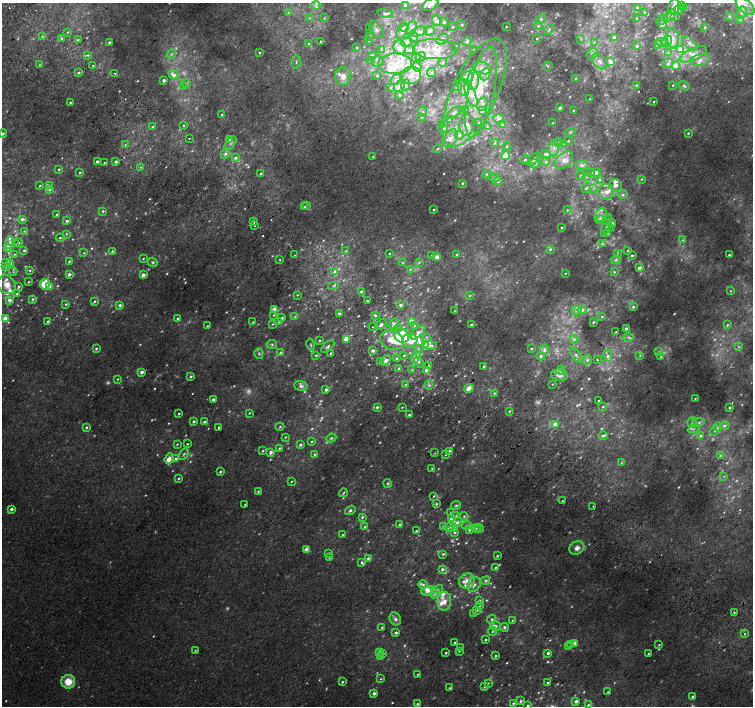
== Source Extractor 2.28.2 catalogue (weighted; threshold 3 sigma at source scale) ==
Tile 11 of 4 x 4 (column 3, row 3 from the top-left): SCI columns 3041-4542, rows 1673-3079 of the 6074 x 6091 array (HDU 1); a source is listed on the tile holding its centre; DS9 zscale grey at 2 x 2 block average (1 PNG px = mean of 2 x 2 image px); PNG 755 x 708 px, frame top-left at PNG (2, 3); each listed source drawn as its Kron ellipse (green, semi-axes under 4 px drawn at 4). Shown black and unused: <1% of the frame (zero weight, under 2 of 3 exposures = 2% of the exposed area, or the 3 px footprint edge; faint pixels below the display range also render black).
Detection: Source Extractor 2.28.2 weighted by HDU 2 'WHT'; one run over the whole footprint, this tile lists its part. Background 0.0365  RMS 0.0087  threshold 0.0393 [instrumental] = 3 sigma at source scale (4.5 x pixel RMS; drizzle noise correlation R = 1.50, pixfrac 1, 0.0396/0.0396 arcsec/px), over >= 5 px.
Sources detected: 902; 145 too faint to see at this stretch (2 x 2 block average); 1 inside a brighter object's white glare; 3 cosmic-ray / hot-pixel residue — neither listed nor drawn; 101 inside a brighter listed object's ellipse — not listed separately; of the other 652, all 500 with FLUX_AUTO >= 1.56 (the completeness limit of this list) listed and drawn (152 fainter detections not listed), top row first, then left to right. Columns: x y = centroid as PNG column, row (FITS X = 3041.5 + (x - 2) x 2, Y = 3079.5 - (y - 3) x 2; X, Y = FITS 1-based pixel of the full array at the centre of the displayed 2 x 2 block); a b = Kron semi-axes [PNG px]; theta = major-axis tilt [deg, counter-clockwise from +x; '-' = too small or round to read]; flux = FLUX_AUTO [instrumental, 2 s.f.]
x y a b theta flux
430 5 9 5 27 12
681 5 3 3 - 3.5
315 6 5 4 - 4.8
405 6 3 3 - 9.6
674 6 8 5 80 18
745 6 11 6 -43 17
637 8 3 2 - 3.8
683 8 4 3 - 1.8
679 10 5 4 - 8.4
288 13 3 3 - 2
645 13 3 3 - 2.6
742 13 6 4 61 9.1
385 14 8 4 -9 5.6
670 16 8 4 47 7.6
674 16 3 3 - 3
729 16 4 3 - 3.2
309 18 3 3 - 2
324 18 3 3 - 2.1
637 18 2 2 - 2.6
541 19 5 4 - 5.4
662 20 6 3 31 3
740 20 4 3 - 2.9
437 21 5 5 - 6.1
444 22 4 3 - 4.4
462 24 4 3 - 2.7
663 24 4 3 - 12
538 26 4 4 - 4.1
369 27 3 3 - 1.6
404 27 4 3 - 8.7
453 27 4 3 - 2.5
506 27 2 2 - 1.6
705 27 3 3 - 1.6
412 28 7 4 68 10
376 30 10 5 -54 8.9
549 30 6 3 46 4.5
429 31 5 4 - 6.2
68 32 3 3 - 2
402 32 8 4 52 8
419 32 8 4 16 9.5
42 36 3 3 - 2.1
370 36 4 3 - 2.4
414 37 5 3 - 5.3
614 37 3 2 - 8.7
61 38 3 3 - 3.1
537 38 2 2 - 2.7
673 38 10 6 -83 15
442 39 6 4 35 7.9
581 39 3 3 - 2.2
78 40 3 3 - 2.5
321 41 2 2 - 2.1
368 41 3 3 - 1.6
467 41 5 4 - 5.8
667 41 6 4 60 7.2
109 42 2 2 - 4
406 42 5 4 - 6.4
594 42 3 3 - 2
661 42 5 3 - 4.1
689 43 9 5 -48 10
309 44 3 3 - 3.2
657 45 4 3 - 2.4
456 46 2 2 - 4.1
637 46 2 2 - 5.4
357 47 4 3 - 2.2
400 48 7 6 - 20
381 49 4 4 - 3.6
435 49 22 10 -3 49
410 50 5 4 - 5.6
474 50 4 3 - 2.3
681 50 3 3 - 46
260 53 2 2 - 2.7
668 53 4 3 - 2.7
172 54 5 4 - 4.9
592 54 6 4 49 7.7
693 54 15 6 25 23
88 55 4 3 - 3.7
372 56 5 4 - 4
421 57 5 3 - 5
416 58 5 3 - 4
700 60 9 5 13 14
370 61 3 3 - 3.7
378 61 6 5 - 7.5
599 61 9 6 -45 14
296 62 6 2 84 2.7
443 62 4 4 - 3.8
611 62 4 3 - 15
668 63 6 4 27 7.2
395 64 17 10 2 53
39 65 3 3 - 1.9
93 65 3 3 - 2
675 65 3 3 - 17
417 66 5 4 - 4.5
548 66 4 2 - 1.7
482 68 10 6 -16 15
432 72 4 2 - 1.8
79 73 3 3 - 4
115 73 2 2 - 2.8
485 74 6 5 - 8.8
174 75 5 3 - 14
411 75 10 9 - 23
343 76 9 7 -88 20
377 76 4 3 - 3.1
467 77 6 5 - 10
576 79 3 2 - 2.7
164 80 2 2 - 12
396 80 6 4 48 7.3
473 80 10 5 89 19
186 83 4 3 - 2.9
405 85 6 4 65 5.9
636 85 4 3 - 2.1
673 85 2 2 - 1.9
399 86 6 4 47 10
684 86 6 3 -32 3.5
183 87 3 3 - 2.1
391 87 4 3 - 2.9
457 87 5 3 - 3.1
463 88 9 5 -81 11
481 92 46 12 78 110
474 93 58 23 65 210
399 95 5 3 - 3.5
471 95 12 5 -68 19
590 99 2 2 - 2
654 102 2 2 - 1.9
70 103 2 2 - 3.3
482 104 7 5 66 9.7
560 108 3 2 - 12
466 110 4 3 - 2.3
482 110 4 3 - 9.3
573 110 2 2 - 1.9
422 111 5 3 - 2.9
454 113 8 4 36 5.8
222 114 2 2 - 1.9
421 117 4 3 - 2.8
499 119 5 4 - 7.6
450 120 2 2 - 13
479 123 2 2 - 1.7
553 123 2 2 - 2
184 125 3 3 - 1.9
442 125 3 3 - 4.4
467 125 11 7 89 17
503 125 3 3 - 4.4
487 126 3 2 - 2.2
153 127 2 2 - 2.6
444 128 3 3 - 5
570 132 5 3 - 3.2
3 133 4 3 - 3.3
688 133 2 2 - 2.6
459 135 4 4 - 5.5
450 138 10 6 59 14
189 139 2 2 - 2.5
230 139 2 2 - 4
568 141 2 2 - 2.5
559 142 4 3 - 3.2
231 143 8 3 53 4.4
494 143 4 3 - 2.8
563 144 3 2 - 1.7
125 145 3 2 - 1.9
507 146 4 3 - 2.5
438 148 5 2 - 2.2
554 148 8 5 89 11
225 154 5 4 - 5.6
546 154 5 3 - 7
373 156 3 2 - 1.6
506 156 4 4 - 24
235 158 3 3 - 5.7
534 159 8 4 50 5.9
525 160 4 3 - 2.9
564 160 10 7 42 19
97 162 2 2 - 9.1
116 162 2 2 - 7.6
546 162 4 4 - 4.7
104 163 2 2 - 1.8
535 164 5 4 - 7.5
582 165 6 5 - 8.1
140 167 3 2 - 1.7
59 169 3 3 - 2.2
596 172 4 4 - 6.7
80 173 2 2 - 2.6
261 173 2 2 - 2
591 173 4 3 - 3.6
487 174 4 4 - 3.8
580 175 4 3 - 3.1
587 177 4 3 - 2.8
494 178 5 4 - 5.4
642 179 3 3 - 2.2
600 180 4 3 - 2.7
498 181 4 3 - 5
462 183 2 2 - 3.9
616 185 6 6 - 8.3
40 186 3 2 - 2.3
49 186 4 3 - 2.4
586 188 5 3 - 3.6
594 188 3 3 - 2.3
50 190 4 3 - 3.2
606 192 8 7 - 14
622 195 5 4 - 5
307 205 3 2 - 2.2
304 207 3 2 - 2.9
434 210 2 2 - 2.9
567 210 3 3 - 2
103 211 2 2 - 3.2
56 215 2 2 - 2.9
601 215 8 5 59 8.6
22 219 4 3 - 7.6
600 220 5 4 - 12
67 221 2 2 - 5
253 222 3 2 - 9.7
612 223 4 3 - 8.4
254 225 2 2 - 4.5
606 225 11 3 71 6.1
562 228 2 2 - 3.1
609 228 3 2 - 1.7
24 231 3 3 - 1.9
608 233 2 2 - 1.6
66 234 4 3 - 1.9
60 238 4 2 - 2
683 240 3 3 - 1.9
9 242 7 4 78 7.2
19 243 4 3 - 2.4
15 244 4 3 - 2.5
602 244 4 3 - 2.8
8 247 4 3 - 18
550 249 3 3 - 4.5
24 250 4 3 - 2.7
112 251 3 2 - 2.3
346 251 3 2 - 2.4
627 251 3 3 - 1.6
84 253 3 3 - 1.7
14 254 4 3 - 1.9
389 254 2 2 - 2.4
457 254 2 2 - 3.3
617 254 3 3 - 1.7
295 255 2 2 - 1.8
632 255 2 2 - 4.5
729 255 2 2 - 3.2
432 256 3 3 - 2.8
437 257 2 2 - 28
143 258 3 2 - 1.6
280 260 2 2 - 2.2
616 260 5 4 - 3.9
69 261 3 2 - 2
153 262 5 3 - 2.9
419 262 4 3 - 2.6
6 263 4 3 - 3.9
10 263 4 3 - 5.2
403 263 4 3 - 2.3
6 267 4 3 - 5.7
639 268 4 3 - 8.1
410 269 4 3 - 3.1
30 270 3 3 - 2.1
335 271 3 3 - 8.1
13 272 4 3 - 3.3
614 272 3 3 - 2
565 273 2 2 - 1.8
69 274 2 2 - 8.1
143 275 2 2 - 19
29 282 2 2 - 2
45 284 5 5 - 53
7 285 10 8 -50 22
49 286 3 2 - 15
333 286 5 3 - 3.6
18 287 3 2 - 4
361 291 2 2 - 4.1
731 291 3 3 - 1.8
17 294 3 3 - 2.8
297 295 3 2 - 1.6
470 296 3 3 - 2.1
33 299 4 3 - 3.2
9 300 3 2 - 16
94 301 3 3 - 2.4
367 301 2 2 - 2.3
66 304 3 2 - 2.7
120 305 4 3 - 4
401 305 2 2 - 9.1
633 307 3 2 - 3.7
274 310 4 3 - 29
582 310 4 3 - 8
454 311 3 2 - 1.8
577 311 5 4 - 6.5
339 313 4 2 - 2.7
274 315 3 3 - 2.2
375 315 3 2 - 3.7
602 316 3 2 - 1.9
295 317 3 3 - 2.2
178 318 3 3 - 2.4
282 318 3 3 - 4.6
5 319 3 3 - 40
48 321 2 2 - 4.9
279 321 4 3 - 3.3
411 321 3 2 - 27
253 322 3 2 - 1.7
593 322 2 2 - 3.1
273 324 4 3 - 2.1
394 324 6 4 59 5.6
381 325 6 3 42 6.5
471 325 2 2 - 2.8
727 325 3 3 - 2.5
207 326 2 2 - 1.8
414 326 4 3 - 3.3
373 327 4 2 - 1.6
398 328 5 3 - 4.7
626 328 3 2 - 5.3
616 332 2 2 - 1.7
418 333 8 4 44 14
402 336 7 6 - 110
427 337 3 3 - 2.3
628 337 5 3 - 4.5
346 339 3 3 - 46
574 339 4 3 - 3.3
392 340 12 9 -23 40
319 341 3 2 - 1.8
410 341 7 7 - 46
272 344 5 3 - 4
311 345 6 3 -78 3.6
425 345 4 3 - 14
430 345 7 3 3 7.5
328 347 8 4 41 5
739 347 3 3 - 2
96 349 4 3 - 2.9
418 349 4 3 - 3
531 349 4 3 - 2
373 350 2 2 - 11
544 350 5 4 - 9.3
659 352 3 3 - 2.4
280 353 4 3 - 4.9
330 353 2 2 - 1.9
259 354 5 3 - 3.1
316 355 3 2 - 3.2
404 355 3 2 - 2.2
416 355 4 3 - 6.7
576 355 8 3 -56 5.2
541 356 4 3 - 7.9
608 356 6 4 -78 7.8
640 356 3 3 - 2
661 357 3 3 - 2.3
415 358 3 2 - 39
397 359 4 4 - 3.6
386 360 6 4 53 10
587 360 5 4 - 5.8
597 360 2 2 - 2.2
380 361 4 2 - 2
419 362 6 4 -50 5.7
429 365 3 2 - 2.2
484 366 2 2 - 6.5
398 368 3 2 - 2.5
412 370 3 3 - 1.8
427 370 3 2 - 23
561 370 4 3 - 3.8
142 372 2 2 - 14
560 375 8 5 -10 16
191 377 3 2 - 3.2
118 379 3 3 - 2.1
552 384 2 2 - 1.6
406 385 4 3 - 3.5
429 385 5 4 - 3.8
301 386 7 5 -17 6.6
469 388 5 3 - 22
326 390 2 2 - 13
494 393 3 3 - 2.1
213 399 2 2 - 7.4
695 399 3 2 - 1.6
598 401 2 2 - 1.8
377 407 2 2 - 6.3
402 407 3 2 - 1.7
603 407 3 2 - 2.3
730 407 3 3 - 3.8
510 411 3 3 - 2.6
249 413 3 2 - 2.2
178 414 2 2 - 3.1
409 415 2 2 - 3.5
194 422 2 2 - 4.8
204 422 3 2 - 3.2
692 422 5 4 - 4.3
699 422 6 4 10 6.4
555 424 3 2 - 26
724 426 5 4 - 5.8
86 427 2 2 - 4.2
218 427 2 2 - 1.8
280 427 4 3 - 2.2
718 427 4 4 - 5.5
694 429 6 3 18 4.4
715 431 6 4 37 5.1
603 435 5 3 - 3.4
701 436 4 3 - 4.8
285 437 3 2 - 1.8
331 438 5 3 - 3.6
312 441 3 2 - 2
177 444 3 2 - 2.2
187 444 3 2 - 2
300 445 3 3 - 5.1
279 448 3 2 - 2.3
262 451 3 2 - 2.2
449 451 3 3 - 4.3
271 452 3 3 - 8.6
435 453 3 2 - 1.6
184 454 6 3 60 4
315 455 3 3 - 3.5
446 455 3 3 - 2
720 455 4 4 - 3.2
175 458 3 3 - 2.9
169 459 5 4 - 23
621 463 3 3 - 1.8
432 468 3 2 - 1.6
220 472 2 2 - 3.9
724 476 3 2 - 1.7
178 478 3 2 - 2.1
291 481 3 2 - 1.6
388 483 4 3 - 2.6
258 491 4 3 - 2.3
343 493 4 2 - 2
434 496 2 2 - 2.1
562 501 2 2 - 1.7
436 504 4 3 - 3.4
245 505 2 2 - 2.6
456 505 5 3 - 3.3
593 506 2 2 - 2.8
11 509 2 2 - 9.8
350 510 5 4 - 4.1
451 513 4 3 - 2.9
456 516 4 3 - 2.8
464 516 4 3 - 2.6
362 517 4 3 - 3.6
451 519 3 3 - 6.7
457 522 5 4 - 7
400 525 2 2 - 5.1
467 525 4 3 - 2.7
443 526 4 4 - 3.4
365 527 4 3 - 2.8
449 528 4 3 - 7.3
454 528 3 3 - 12
476 528 4 3 - 2.4
479 529 4 3 - 2.4
469 530 4 3 - 2.9
416 531 2 2 - 2.7
455 532 4 3 - 3.1
342 535 2 2 - 1.6
577 548 8 6 30 12
307 549 3 2 - 38
329 553 4 3 - 2.3
443 554 3 2 - 2.8
497 556 3 2 - 2.9
329 557 3 3 - 2.6
368 558 3 3 - 4.4
362 562 4 2 - 4.9
496 567 3 2 - 2.1
442 569 2 2 - 6.4
467 581 8 7 - 19
486 581 5 3 - 3.8
474 584 8 6 55 10
423 585 4 3 - 4.3
438 589 5 4 - 4.7
428 591 6 4 23 11
435 593 5 4 - 6.2
444 601 9 7 87 15
479 601 2 2 - 4.7
480 606 3 3 - 1.6
477 610 3 3 - 3.3
734 612 2 2 - 4.7
473 613 3 2 - 1.8
395 619 7 5 -60 6.4
492 619 5 3 - 3.6
512 620 3 3 - 1.9
496 626 5 4 - 6.4
382 627 3 2 - 2
504 627 4 3 - 3.9
492 631 4 3 - 3.3
396 633 2 2 - 7.2
745 634 3 2 - 1.7
485 640 3 2 - 2.5
455 643 3 2 - 3.1
574 643 3 2 - 10
571 645 3 2 - 3.6
659 645 3 2 - 1.7
569 647 3 2 - 5.4
460 648 3 2 - 1.7
195 651 3 3 - 1.8
459 651 3 3 - 2.6
380 652 4 3 - 3.4
383 653 3 3 - 3.1
446 653 3 3 - 2.7
548 653 2 2 - 7.2
648 653 3 2 - 2
380 656 3 3 - 3.4
495 656 2 2 - 3.3
418 674 3 2 - 1.8
381 679 3 2 - 1.7
68 682 7 6 - 39
342 682 3 2 - 3
488 683 3 2 - 1.8
548 683 3 2 - 3.5
484 687 4 3 - 2.4
449 688 3 2 - 1.9
608 692 3 2 - 2.1
374 693 2 2 - 12
692 697 3 2 - 5.2
521 701 3 3 - 3.2
576 701 2 2 - 9.3
513 703 2 2 - 3.3
417 704 3 2 - 2
528 705 3 3 - 3.8
588 705 3 2 - 2.7
Isophote crosses this tile's border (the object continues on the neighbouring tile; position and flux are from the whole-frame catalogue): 4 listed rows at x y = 430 5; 674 6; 745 6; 528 705